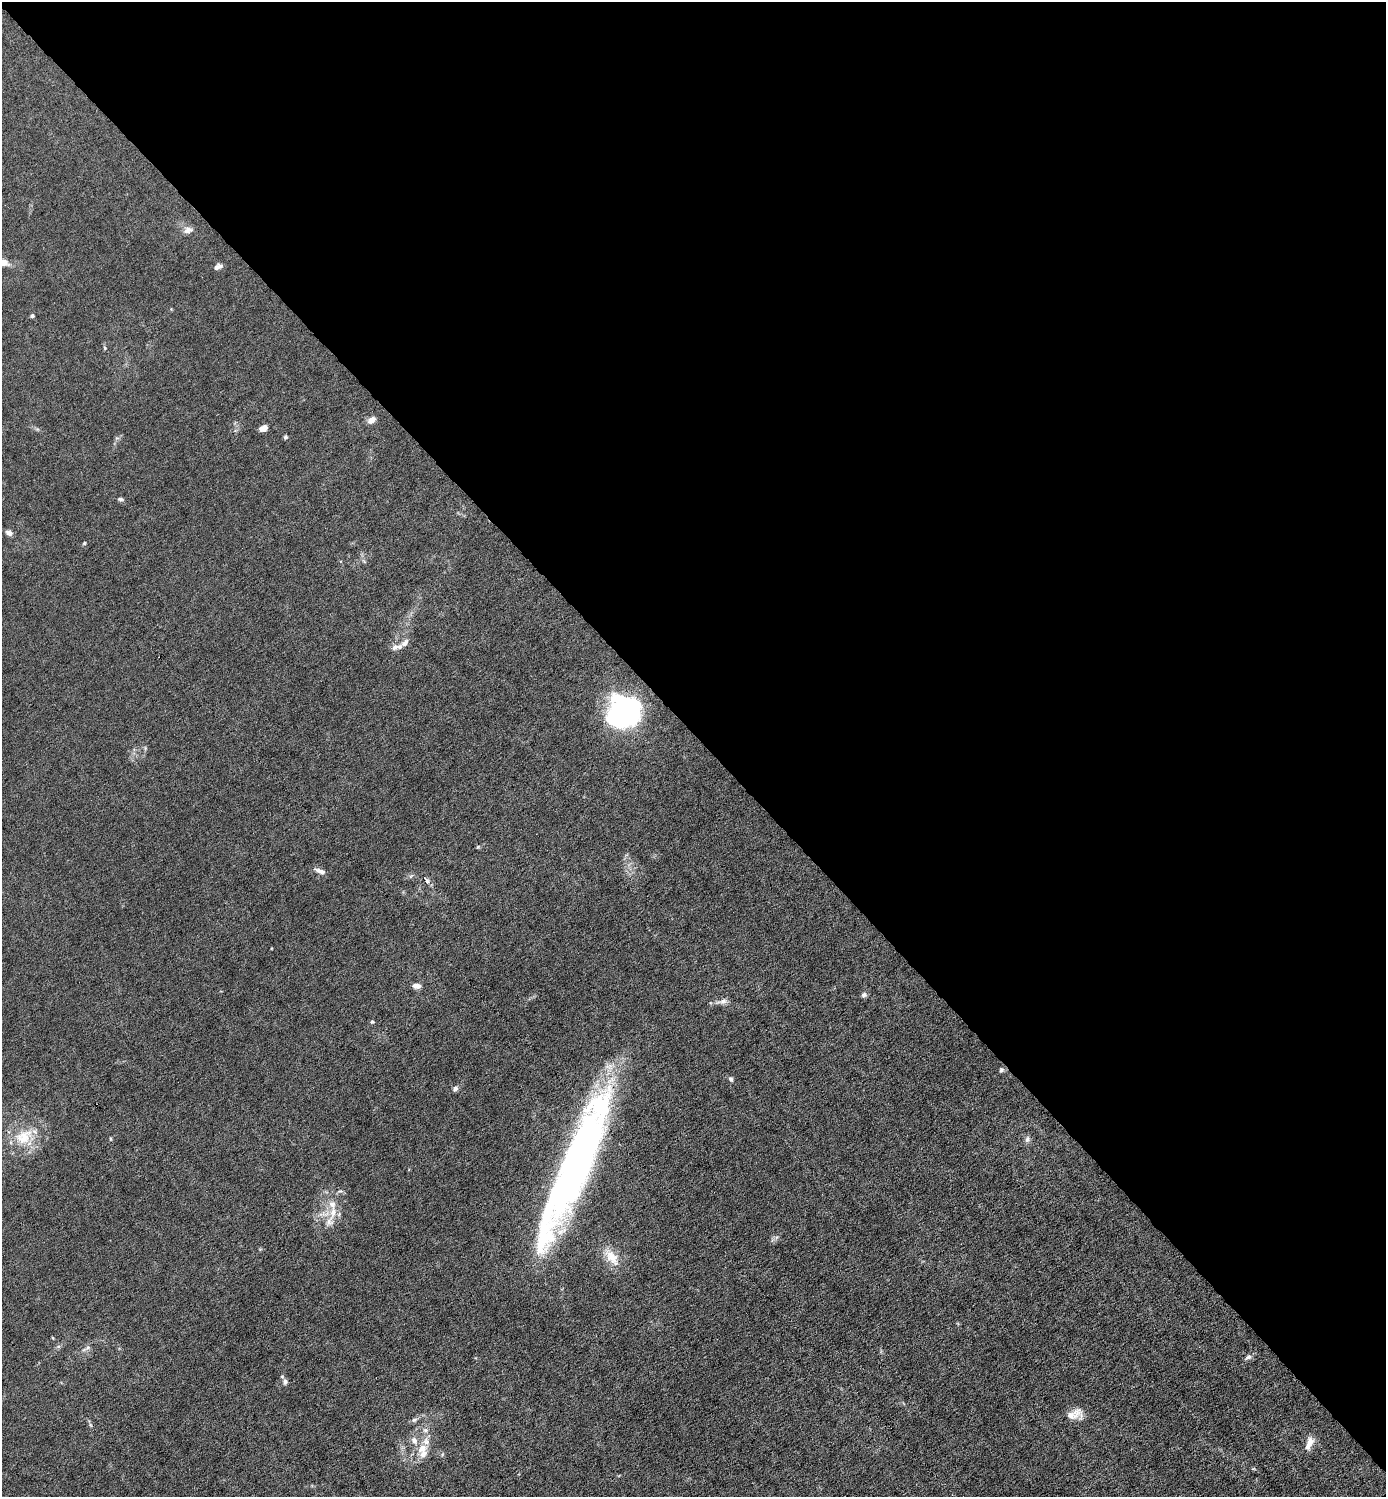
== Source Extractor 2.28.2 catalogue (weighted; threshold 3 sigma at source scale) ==
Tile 3 of 4 x 4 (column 3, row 1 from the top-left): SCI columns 2919-4302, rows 4486-5980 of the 5980 x 5980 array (HDU 1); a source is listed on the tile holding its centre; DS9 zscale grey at full resolution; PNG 1388 x 1499 px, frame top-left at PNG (2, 2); no overlay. Shown black and unused: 49% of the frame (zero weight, under 6 of 12 exposures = <1% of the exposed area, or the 3 px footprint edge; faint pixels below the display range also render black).
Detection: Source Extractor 2.28.2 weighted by HDU 2 'WHT'; one run over the whole footprint, this tile lists its part. Background 0.0152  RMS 0.0031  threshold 0.0127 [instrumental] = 3 sigma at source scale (4.09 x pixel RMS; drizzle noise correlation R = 1.36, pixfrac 0.8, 0.05/0.05 arcsec/px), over >= 5 px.
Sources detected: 44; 2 inside a brighter object's white glare — not listed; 6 inside a brighter listed object's ellipse — not listed separately; the other 36 listed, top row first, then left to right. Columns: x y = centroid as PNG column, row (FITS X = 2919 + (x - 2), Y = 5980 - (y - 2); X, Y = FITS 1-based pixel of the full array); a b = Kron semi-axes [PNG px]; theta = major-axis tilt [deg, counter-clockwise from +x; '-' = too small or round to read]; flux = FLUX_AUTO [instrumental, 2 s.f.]
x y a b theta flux
188 230 13 8 17 1.5
2 262 13 7 -12 2.6
217 267 10 5 21 1.2
32 316 4 4 - 0.53
105 348 6 4 -88 0.33
372 420 12 7 38 1.5
263 428 9 6 21 1.6
285 437 5 4 - 0.48
120 499 7 5 -1 0.56
9 533 8 6 -32 1
84 543 5 4 - 0.31
405 643 14 8 44 1.6
623 711 30 26 37 53
478 847 5 4 - 0.34
318 870 12 6 -30 1.4
426 880 8 4 -61 1.9
417 986 11 6 -3 1.3
864 995 7 6 - 0.79
722 1002 15 6 9 1.4
372 1022 5 5 - 0.4
1001 1070 6 5 - 0.71
731 1079 6 5 - 0.64
455 1089 8 6 55 0.83
24 1137 28 19 33 9.3
1027 1139 9 7 74 0.97
577 1162 145 32 70 130
333 1212 20 9 77 4.2
612 1257 28 13 -54 5
88 1347 7 4 19 0.58
1248 1357 9 6 29 0.9
285 1381 7 6 - 1.1
1075 1414 21 11 15 3.4
414 1420 8 6 28 0.77
425 1430 8 6 0 0.87
1309 1443 19 8 68 2.4
422 1448 16 12 41 3.9
Isophote crosses this tile's border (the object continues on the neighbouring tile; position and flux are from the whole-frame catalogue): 1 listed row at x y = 2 262